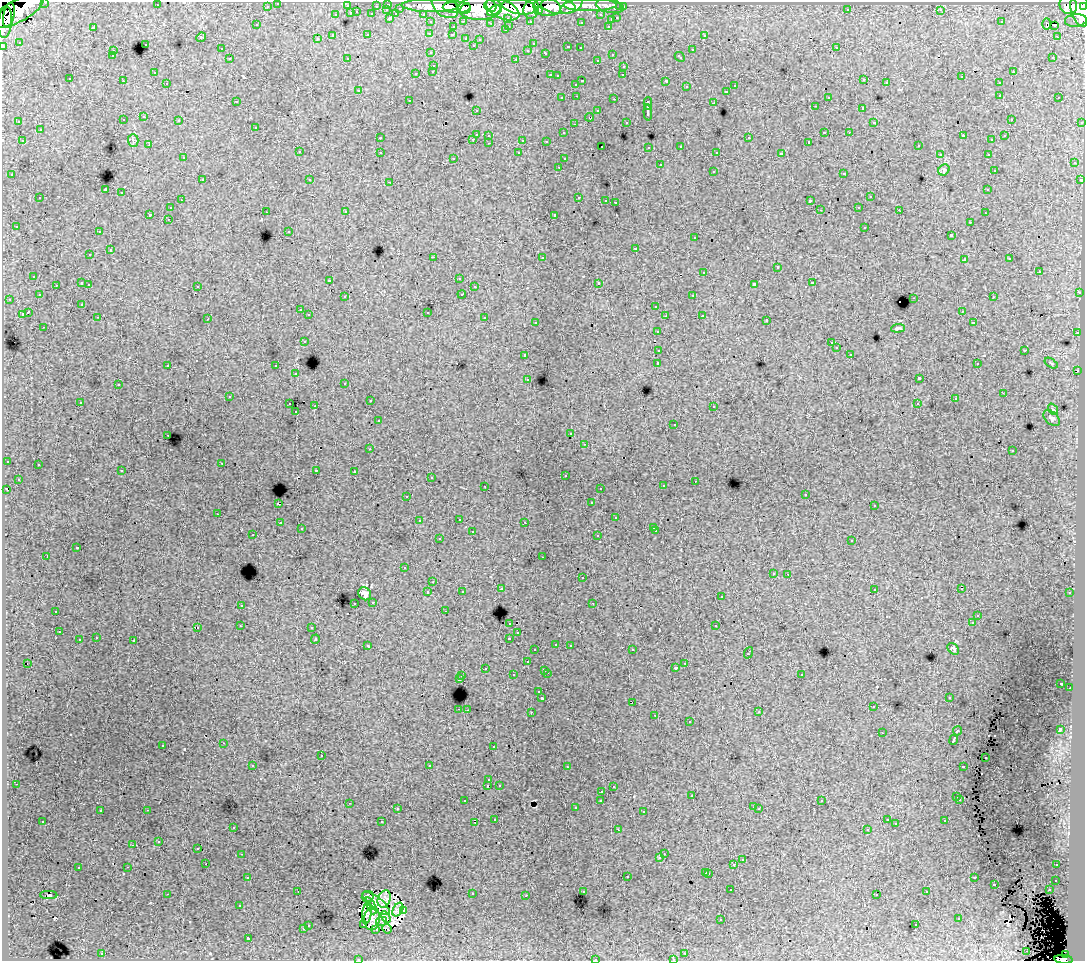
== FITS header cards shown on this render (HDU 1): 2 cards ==
NAXIS1  =                 1083
NAXIS2  =                  959

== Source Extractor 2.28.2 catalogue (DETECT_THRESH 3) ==
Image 1083 x 959 px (HDU 1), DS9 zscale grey, 1 PNG px = 1 image px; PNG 1087 x 963 px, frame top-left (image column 1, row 959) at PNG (2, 2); each listed source drawn as its Kron ellipse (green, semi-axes under 4 px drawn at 4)
Background 130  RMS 0.99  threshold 2.97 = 3 sigma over >= 5 px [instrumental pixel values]
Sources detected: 539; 7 with non-positive FLUX_AUTO (blend fragments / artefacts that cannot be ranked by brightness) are neither listed nor drawn; of the other 532, the 500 brightest by FLUX_AUTO listed and drawn (32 fainter detections omitted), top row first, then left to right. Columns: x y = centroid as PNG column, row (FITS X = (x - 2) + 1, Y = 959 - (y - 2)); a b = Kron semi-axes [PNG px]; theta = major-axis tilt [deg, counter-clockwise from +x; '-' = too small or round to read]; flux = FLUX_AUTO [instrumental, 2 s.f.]
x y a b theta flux
45 2 3 2 - 2900
278 3 3 3 - 2100
388 4 3 3 - 3900
157 5 3 2 - 95
590 5 26 6 0 61000
1068 5 9 8 - 83000
267 6 3 3 - 1300
347 6 3 3 - 780
376 6 3 2 - 1000
430 6 28 6 -1 220000
445 6 15 10 -39 170000
490 6 6 5 - 74000
558 6 17 8 -7 140000
571 6 12 6 26 87000
610 6 14 7 -11 29000
1084 6 4 3 - 66000
457 7 14 6 0 200000
519 7 17 7 -8 300000
547 7 14 8 -8 260000
620 7 3 3 - 1200
623 7 3 3 - 2200
400 8 3 3 - 880
480 8 21 12 1 460000
465 9 6 4 41 77000
503 9 18 9 -25 460000
531 9 9 7 71 150000
848 9 3 2 - 83
1080 9 17 9 -78 440000
387 10 3 2 - 320
941 10 3 3 - 81
17 11 29 11 27 330000
494 11 7 3 32 85000
538 11 4 4 - 72000
357 12 3 2 - 370
351 13 3 3 - 780
372 14 3 3 - 1000
396 14 4 3 - 630
423 14 3 2 - 2000
9 15 13 5 78 190000
336 15 3 3 - 440
601 15 3 3 - 1600
390 18 3 3 - 990
508 18 3 3 - 1300
617 18 3 3 - 680
611 20 3 3 - 400
1076 20 11 6 6 26000
464 21 3 2 - 300
530 21 3 3 - 1400
5 22 16 7 84 210000
431 22 3 3 - 2200
581 22 3 3 - 200
1001 22 3 3 - 140
490 23 4 3 - 99
1047 24 6 4 89 360
257 25 3 3 - 190
1054 25 3 2 - 100
509 26 3 2 - 330
608 26 3 2 - 350
93 27 3 3 - 880
453 27 3 3 - 380
505 30 3 3 - 170
430 33 3 3 - 170
368 35 3 3 - 260
452 35 3 3 - 170
704 35 3 3 - 360
333 36 4 3 - 1300
201 37 5 4 - 73
1057 37 2 2 - 270
466 38 3 3 - 370
317 39 3 3 - 210
480 39 3 3 - 170
19 42 3 3 - 81
145 44 3 3 - 230
533 44 3 2 - 99
473 45 3 2 - 74
3 46 3 3 - 4600
568 47 3 3 - 430
580 48 3 3 - 230
836 48 3 2 - 260
221 49 3 3 - 190
528 50 4 3 - 130
692 50 3 3 - 340
113 51 3 3 - 270
431 53 3 3 - 270
546 53 4 3 - 400
612 54 3 2 - 270
112 56 3 3 - 210
680 57 6 3 -43 440
1053 57 3 3 - 130
347 58 3 3 - 120
230 59 3 3 - 270
516 59 3 2 - 400
597 60 3 3 - 230
434 65 3 3 - 320
624 66 3 2 - 170
433 71 3 3 - 250
154 72 3 2 - 100
1013 72 3 2 - 310
416 73 3 3 - 450
550 75 3 2 - 310
623 75 3 2 - 120
557 76 3 2 - 64
962 77 3 2 - 70
70 79 3 3 - 180
864 80 3 2 - 120
123 81 3 2 - 120
582 81 3 2 - 560
666 81 4 3 - 840
167 83 3 2 - 170
886 83 3 3 - 350
999 83 3 3 - 300
576 84 3 3 - 120
735 86 3 3 - 280
686 87 3 3 - 240
359 90 3 3 - 68
726 91 3 3 - 340
1000 95 3 2 - 260
577 96 3 2 - 200
828 97 3 3 - 280
1059 97 3 2 - 160
562 98 3 3 - 270
614 99 3 2 - 380
409 100 3 2 - 140
236 101 3 2 - 120
714 103 3 3 - 840
648 104 6 3 89 2000
815 106 3 2 - 150
863 108 3 3 - 920
476 110 3 2 - 140
598 111 3 3 - 330
648 112 8 3 -86 2200
144 117 3 3 - 170
589 117 4 3 - 210
1011 119 3 3 - 180
123 120 3 3 - 190
179 120 3 2 - 180
19 122 3 2 - 130
626 122 3 2 - 120
874 122 3 3 - 130
1082 122 3 3 - 710
574 124 3 2 - 77
256 127 3 3 - 170
40 130 3 3 - 330
824 132 3 2 - 570
849 132 3 2 - 150
563 133 3 3 - 220
476 134 3 3 - 710
489 135 3 3 - 330
963 136 4 3 - 380
1005 136 3 2 - 73
380 138 3 3 - 160
749 138 3 3 - 380
473 139 3 2 - 260
523 140 3 3 - 930
992 140 3 3 - 160
22 141 3 2 - 300
133 141 6 5 - 150
546 141 3 3 - 160
809 142 3 3 - 120
489 143 3 2 - 180
149 145 3 2 - 68
602 146 2 2 - 65
681 146 3 3 - 190
918 146 3 2 - 250
649 147 3 3 - 200
299 152 3 3 - 310
380 152 3 3 - 330
717 152 3 3 - 190
519 153 3 3 - 180
781 154 4 3 - 1700
940 154 3 2 - 130
988 154 3 2 - 170
183 158 3 3 - 180
454 158 3 3 - 200
564 159 3 3 - 110
1074 163 3 3 - 280
660 165 3 3 - 470
559 167 3 2 - 170
944 170 6 5 - 120
994 170 3 3 - 120
713 171 3 3 - 340
844 173 3 3 - 410
12 175 3 3 - 290
202 180 3 3 - 270
310 180 3 3 - 170
1080 180 3 3 - 110
390 182 3 2 - 290
105 190 4 3 - 6500
988 190 3 3 - 190
122 193 3 3 - 500
579 197 3 2 - 340
870 197 3 3 - 360
40 198 3 3 - 370
181 200 3 2 - 140
606 200 3 2 - 130
810 201 3 3 - 1100
615 202 3 2 - 530
859 207 3 2 - 150
171 208 3 3 - 190
820 210 3 2 - 92
899 210 3 2 - 120
266 212 3 2 - 190
346 212 3 2 - 240
985 213 3 2 - 140
150 214 3 3 - 860
555 215 4 3 - 1600
168 219 3 2 - 170
970 222 3 2 - 180
16 226 3 3 - 150
865 227 3 3 - 390
289 231 3 3 - 120
99 232 3 2 - 230
951 236 4 3 - 810
695 238 3 3 - 200
635 248 3 3 - 400
110 250 3 3 - 480
90 255 3 2 - 160
433 257 2 2 - 540
542 257 3 3 - 540
1010 259 3 3 - 160
964 260 3 2 - 150
777 267 3 3 - 620
1039 271 3 3 - 630
704 272 3 3 - 290
34 276 3 3 - 230
459 278 3 2 - 110
330 280 3 3 - 220
82 283 3 3 - 630
599 283 3 3 - 1900
812 283 3 3 - 370
89 284 3 3 - 170
754 284 4 3 - 1300
56 285 3 2 - 240
197 286 3 3 - 260
474 287 3 2 - 130
1079 293 3 2 - 74
462 294 4 3 - 430
39 295 3 3 - 170
693 295 3 2 - 160
345 297 3 3 - 270
993 297 3 2 - 170
914 298 3 2 - 480
9 299 3 2 - 160
82 304 3 3 - 140
656 306 3 3 - 320
300 310 3 3 - 240
962 311 3 2 - 69
28 312 4 3 - 1200
428 312 3 3 - 490
22 314 3 3 - 730
309 315 3 3 - 230
702 315 3 2 - 200
665 316 3 2 - 100
98 317 3 2 - 190
485 318 3 3 - 560
208 319 3 2 - 64
767 320 3 2 - 110
536 322 3 3 - 120
973 323 3 3 - 120
44 327 3 2 - 140
898 328 7 4 6 140
657 331 3 3 - 190
1077 333 3 2 - 320
304 341 3 3 - 210
831 343 3 2 - 110
836 348 3 3 - 270
659 350 3 3 - 800
1025 350 3 3 - 480
850 354 3 2 - 130
525 355 3 3 - 260
658 363 3 3 - 2000
1051 363 7 3 -32 63
977 364 3 2 - 89
168 365 3 2 - 340
276 366 3 3 - 360
1078 371 2 2 - 300
296 374 3 3 - 300
528 379 4 3 - 120
919 379 4 3 - 1700
345 383 3 3 - 130
118 385 3 3 - 180
1003 393 3 2 - 98
229 397 3 2 - 62
955 399 3 3 - 190
370 401 3 2 - 160
80 402 3 2 - 140
290 404 3 2 - 220
917 404 3 2 - 60
315 406 2 2 - 540
714 406 3 2 - 190
1053 409 6 4 -52 100
296 412 3 2 - 170
1052 418 9 6 -43 210
378 421 3 3 - 130
674 424 3 2 - 86
571 434 3 2 - 120
168 435 3 2 - 220
584 444 3 3 - 70
370 449 3 2 - 87
1012 451 3 3 - 140
7 461 3 3 - 330
222 463 3 2 - 140
38 464 3 3 - 360
316 470 3 2 - 280
122 471 3 2 - 86
354 471 3 2 - 210
565 475 3 3 - 290
431 477 3 2 - 100
18 479 3 3 - 200
695 481 2 2 - 110
485 486 3 2 - 180
663 486 3 3 - 190
600 488 2 2 - 63
7 489 3 3 - 300
806 494 3 2 - 97
407 496 3 2 - 120
592 503 3 3 - 130
278 504 3 3 - 720
874 506 3 3 - 160
218 514 3 2 - 150
616 518 3 3 - 160
459 519 3 2 - 260
419 521 3 2 - 74
525 522 3 2 - 160
280 523 3 2 - 260
654 527 3 3 - 160
301 529 3 2 - 110
656 531 3 2 - 200
472 532 3 3 - 340
253 535 3 2 - 130
598 536 3 3 - 270
439 539 3 3 - 250
852 540 3 3 - 190
77 548 3 3 - 950
47 556 3 2 - 600
543 557 3 2 - 150
404 568 3 3 - 150
773 573 3 3 - 230
788 574 3 2 - 100
582 578 3 3 - 230
433 582 3 2 - 170
501 589 3 3 - 340
874 589 3 2 - 150
961 589 3 2 - 200
462 591 3 3 - 120
428 592 3 3 - 510
1070 593 3 3 - 150
365 594 7 6 - 290
721 597 3 3 - 170
373 602 3 3 - 290
355 603 3 2 - 230
593 603 3 2 - 110
241 605 3 3 - 200
56 611 3 3 - 450
445 611 3 2 - 190
978 615 3 2 - 130
510 623 3 3 - 220
972 623 3 3 - 160
240 626 3 2 - 64
716 626 3 3 - 380
197 627 3 2 - 350
312 627 3 3 - 220
59 632 3 2 - 160
518 633 3 2 - 120
96 638 3 2 - 180
509 638 3 3 - 560
315 639 5 3 - 60
79 640 3 3 - 480
134 641 3 3 - 760
556 644 3 2 - 180
570 645 3 2 - 140
368 646 4 3 - 260
953 649 7 5 -45 160
535 650 3 3 - 130
632 650 3 2 - 140
748 653 6 3 68 560
527 662 3 3 - 350
28 663 2 2 - 63
685 663 3 2 - 210
485 668 3 3 - 230
676 668 3 3 - 230
545 670 3 3 - 210
547 673 3 2 - 360
801 674 3 3 - 320
513 675 3 3 - 240
462 676 3 2 - 220
459 679 3 3 - 810
1061 683 3 3 - 160
1070 688 2 2 - 88
539 692 3 3 - 230
949 697 3 2 - 170
542 698 3 3 - 1300
632 702 3 2 - 200
873 707 2 2 - 63
459 709 3 2 - 380
467 710 3 2 - 150
531 712 2 2 - 330
759 712 4 3 - 76
655 715 3 2 - 84
689 722 3 3 - 280
1060 729 3 3 - 2100
957 731 5 3 - 930
882 733 2 2 - 57
954 740 5 3 - 3100
224 743 3 2 - 260
163 745 3 3 - 450
493 746 3 2 - 100
321 756 3 2 - 280
986 758 2 2 - 64
253 765 3 2 - 160
430 766 3 3 - 2600
963 766 3 3 - 460
567 767 3 2 - 230
489 780 3 2 - 110
16 784 3 2 - 130
499 785 3 3 - 200
488 786 3 3 - 950
613 787 3 3 - 130
602 791 3 2 - 170
692 796 3 2 - 140
957 797 3 3 - 510
960 799 3 3 - 180
601 800 3 3 - 150
465 801 3 2 - 180
822 801 3 3 - 170
349 803 3 2 - 220
754 807 3 2 - 210
575 808 3 3 - 190
397 809 3 2 - 110
759 809 3 2 - 66
147 810 3 2 - 480
100 811 3 3 - 260
643 811 3 3 - 320
495 819 3 3 - 160
887 820 3 3 - 200
43 821 3 2 - 180
945 821 3 3 - 310
382 822 3 3 - 820
475 822 3 2 - 110
896 823 3 3 - 88
233 827 3 3 - 210
867 829 3 3 - 190
618 830 3 2 - 71
159 841 3 3 - 260
133 845 3 2 - 100
198 848 3 2 - 110
242 854 3 2 - 230
664 854 3 2 - 200
660 858 3 3 - 350
742 860 3 3 - 380
206 864 2 2 - 190
734 865 3 3 - 850
1057 865 3 2 - 160
128 867 3 2 - 220
78 868 3 3 - 420
706 872 3 3 - 460
709 873 3 3 - 440
627 876 3 3 - 620
248 877 3 2 - 320
974 878 3 3 - 350
1056 880 3 3 - 280
994 884 3 3 - 720
731 890 3 2 - 160
1049 890 3 2 - 240
298 891 3 2 - 65
583 891 3 3 - 250
927 892 3 3 - 220
167 894 3 2 - 870
472 894 3 3 - 480
877 894 3 3 - 130
49 895 8 2 -2 210
368 896 6 5 - 240
526 896 3 2 - 180
384 899 9 6 70 81
376 903 17 6 -39 1100
240 905 3 3 - 170
371 906 9 4 -66 190
398 909 7 5 61 240
404 910 3 2 - 81
367 913 11 4 82 130
386 917 6 4 -58 290
372 918 12 8 86 440
721 919 3 2 - 81
959 919 3 3 - 430
382 921 6 2 13 180
308 925 3 3 - 240
364 925 3 2 - 92
916 925 3 2 - 230
303 929 3 3 - 400
376 929 3 2 - 100
387 929 5 2 - 100
248 938 3 3 - 1400
1027 951 2 2 - 63
685 953 3 2 - 210
102 954 3 2 - 430
1065 955 4 4 - 53000
358 959 3 2 - 160
595 959 3 2 - 300
673 959 3 2 - 130
1063 959 9 4 -4 94000
At the frame edge (FLAGS 8, measured only in part): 9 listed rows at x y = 45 2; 278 3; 1084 6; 5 22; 3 46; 358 959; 595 959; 673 959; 1063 959
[32 fainter detections neither listed nor drawn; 7 non-positive-flux detections neither listed nor drawn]